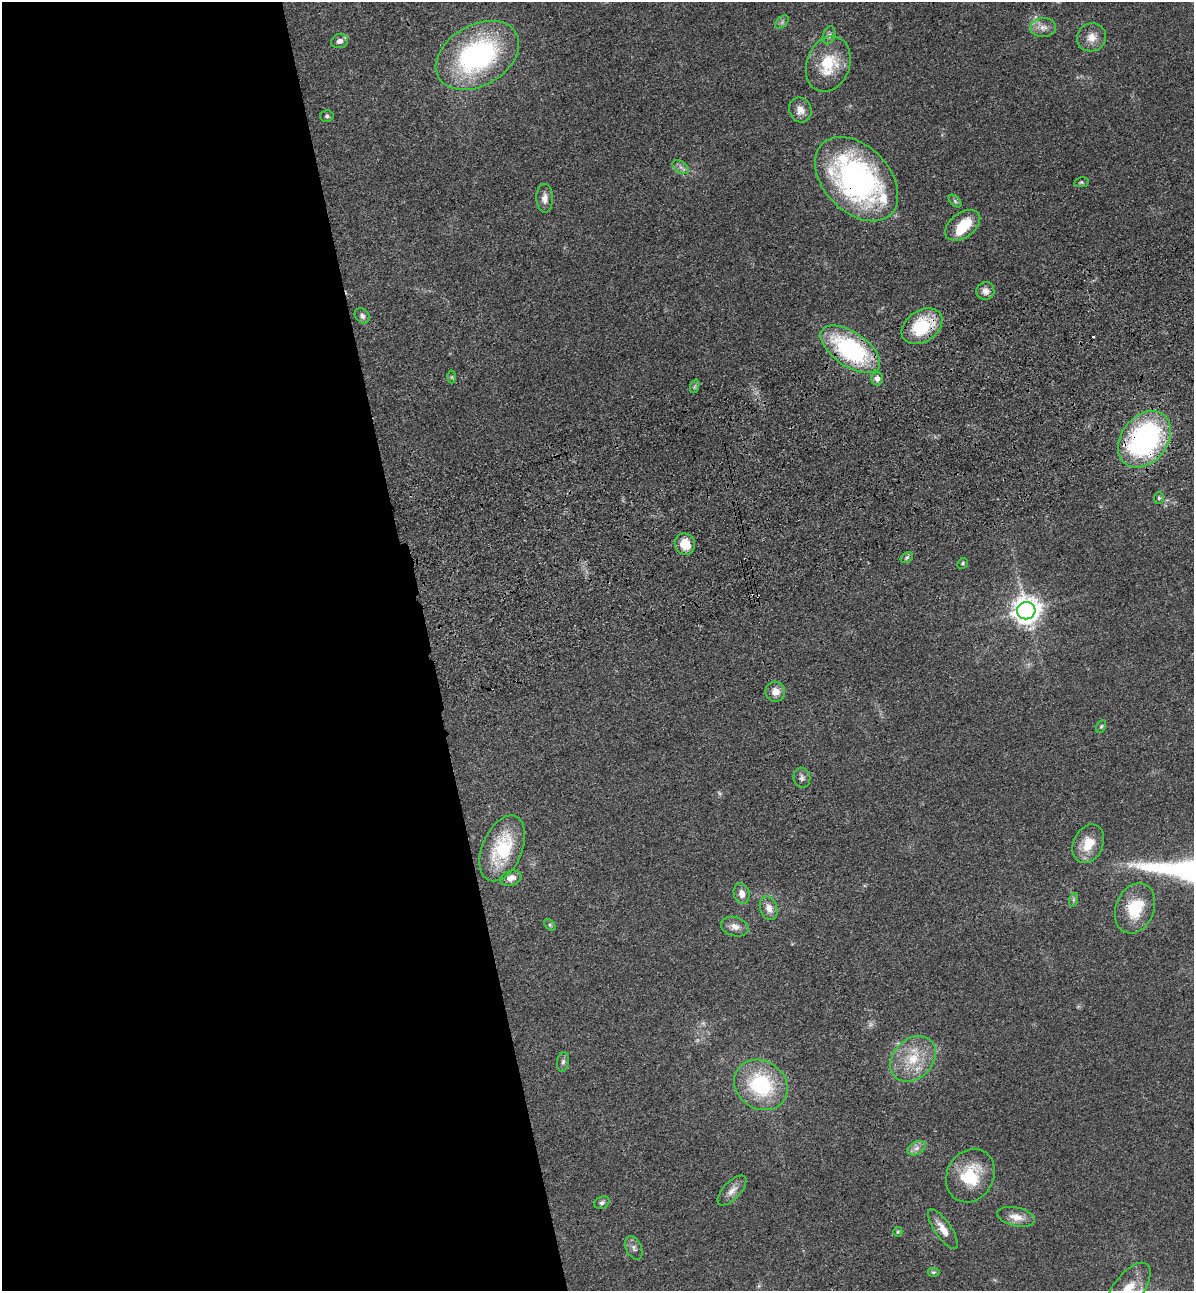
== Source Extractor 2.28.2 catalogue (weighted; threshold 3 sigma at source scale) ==
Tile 9 of 4 x 4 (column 1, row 3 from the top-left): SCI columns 307-1498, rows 1406-2694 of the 5261 x 5389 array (HDU 1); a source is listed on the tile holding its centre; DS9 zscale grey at full resolution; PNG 1196 x 1293 px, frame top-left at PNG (2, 2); each listed source drawn as its Kron ellipse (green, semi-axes under 4 px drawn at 4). Shown black and unused: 36% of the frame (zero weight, under 3 of 4 exposures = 6% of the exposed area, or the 3 px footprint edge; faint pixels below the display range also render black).
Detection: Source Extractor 2.28.2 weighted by HDU 2 'WHT'; one run over the whole footprint, this tile lists its part. Background 0.0538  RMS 0.0057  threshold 0.0259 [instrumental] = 3 sigma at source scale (4.5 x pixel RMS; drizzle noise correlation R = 1.50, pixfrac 1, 0.05/0.05 arcsec/px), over >= 5 px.
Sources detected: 60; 3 too faint to see at this stretch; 1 inside a brighter object's white glare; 1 cosmic-ray / hot-pixel residue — neither listed nor drawn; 2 inside a brighter listed object's ellipse — not listed separately; the other 53 listed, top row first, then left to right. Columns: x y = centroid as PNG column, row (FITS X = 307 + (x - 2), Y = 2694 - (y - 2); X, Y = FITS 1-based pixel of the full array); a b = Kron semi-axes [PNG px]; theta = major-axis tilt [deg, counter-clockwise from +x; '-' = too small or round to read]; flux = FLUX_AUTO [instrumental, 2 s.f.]
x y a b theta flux
782 22 8 5 46 1.3
1043 28 13 9 1 4.2
829 35 9 6 70 1.9
1091 37 15 14 - 6.4
340 41 9 7 17 2.5
477 55 45 30 30 110
828 64 28 21 70 24
800 110 13 11 -68 4.7
327 116 6 5 - 1.2
681 167 9 6 -34 2.1
857 179 49 33 -46 150
1081 182 7 4 10 0.89
545 198 14 8 -90 3.6
955 201 7 4 -46 1.2
963 225 20 12 37 16
985 291 9 9 - 3.6
362 316 8 6 -47 1.8
922 326 22 15 34 29
850 349 34 17 -34 77
452 377 6 4 90 0.79
877 379 7 6 - 3
695 386 7 4 71 1
1144 439 31 23 52 120
1159 498 6 5 - 0.96
685 544 11 10 - 11
907 558 7 5 32 1.1
963 563 5 5 - 0.89
1026 611 9 8 - 690
775 692 10 10 - 5.1
1101 726 7 4 62 0.88
802 778 10 8 -83 2.2
1088 844 20 15 65 13
502 848 35 20 67 34
511 878 11 7 19 4.5
742 894 10 7 -75 4
1073 900 7 4 71 1.1
769 908 12 8 -71 4.7
1135 908 26 19 68 22
550 925 7 4 -46 0.92
735 927 14 9 -14 4.1
913 1059 25 19 45 20
563 1062 10 6 81 1.6
761 1085 28 24 -34 47
916 1148 10 6 27 2.8
970 1176 28 23 61 26
732 1191 19 8 46 4.6
602 1203 8 6 26 1.6
1016 1217 19 9 -13 6.7
943 1229 24 8 -56 6.9
898 1232 5 5 - 0.84
634 1248 12 7 -65 2.5
933 1272 6 4 2 0.89
1128 1289 31 14 52 15
Overlapping masked pixels (flux is a lower limit): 4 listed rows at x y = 857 179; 922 326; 850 349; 1144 439
Isophote crosses this tile's border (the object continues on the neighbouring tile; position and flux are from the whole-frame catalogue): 1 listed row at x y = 1128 1289